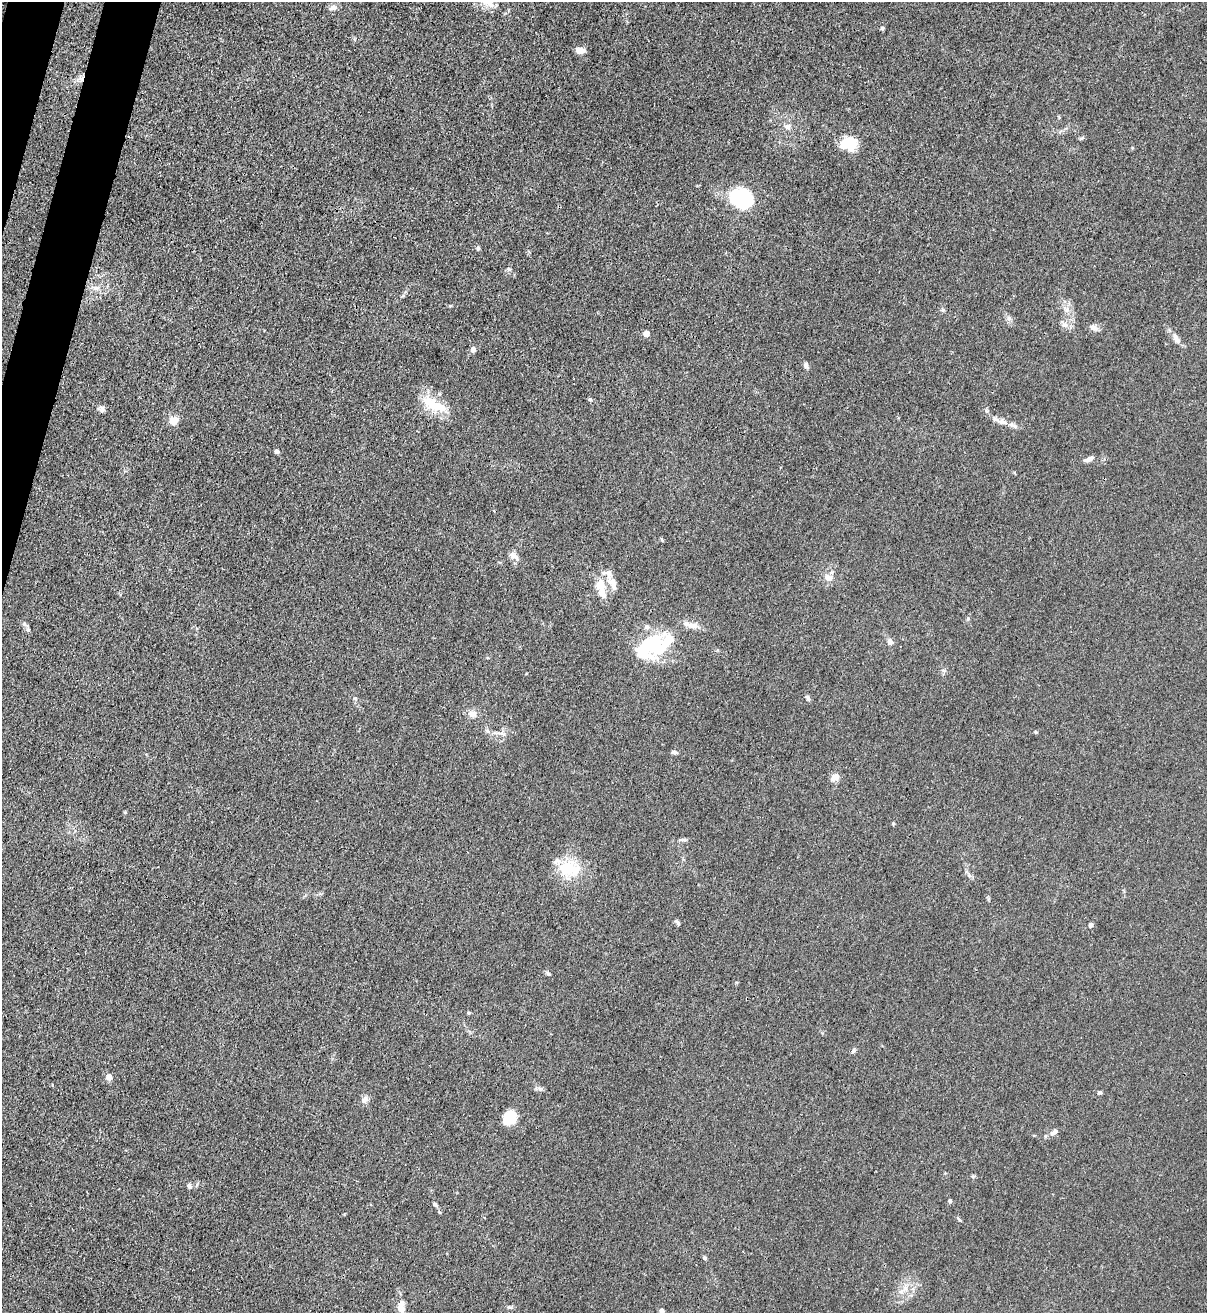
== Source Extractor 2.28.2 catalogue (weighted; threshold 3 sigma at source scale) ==
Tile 11 of 4 x 4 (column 3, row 3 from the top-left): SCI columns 2627-3831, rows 1342-2652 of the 5381 x 5304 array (HDU 1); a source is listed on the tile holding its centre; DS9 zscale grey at full resolution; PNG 1209 x 1315 px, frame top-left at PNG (2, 2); no overlay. Shown black and unused: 2% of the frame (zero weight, under 3 of 4 exposures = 7% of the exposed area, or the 3 px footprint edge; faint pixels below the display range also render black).
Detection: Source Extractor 2.28.2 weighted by HDU 2 'WHT'; one run over the whole footprint, this tile lists its part. Background 0.0241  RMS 0.0029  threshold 0.0129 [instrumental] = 3 sigma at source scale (4.5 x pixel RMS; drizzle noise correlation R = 1.50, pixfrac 1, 0.05/0.05 arcsec/px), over >= 5 px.
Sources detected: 68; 3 inside a brighter object's white glare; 1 cosmic-ray / hot-pixel residue — not listed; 6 inside a brighter listed object's ellipse — not listed separately; the other 58 listed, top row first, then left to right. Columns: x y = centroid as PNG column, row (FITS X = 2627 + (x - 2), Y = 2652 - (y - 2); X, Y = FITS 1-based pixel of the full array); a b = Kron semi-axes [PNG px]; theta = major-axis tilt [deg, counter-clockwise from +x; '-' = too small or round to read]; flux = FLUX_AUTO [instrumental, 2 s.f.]
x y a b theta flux
489 3 18 9 -23 2.9
333 8 10 7 14 1.3
882 28 5 4 - 0.5
580 50 11 6 -7 1.9
788 126 9 6 88 1.1
851 145 15 11 -85 7.2
745 201 29 20 -65 14
478 248 6 4 74 0.47
96 288 9 6 1 1.2
1066 309 9 6 -85 1.2
943 310 5 5 - 0.4
1009 318 6 6 - 0.75
1065 325 9 7 -17 1.3
1093 327 10 8 -32 1.2
646 333 5 4 - 2.6
1176 339 16 7 -56 1.7
473 350 7 6 - 1.1
806 365 8 5 -69 0.87
590 399 5 4 - 0.4
435 405 34 12 -23 8.6
102 409 8 7 - 0.83
176 419 12 11 - 1.8
1002 422 13 7 -17 1.9
277 451 5 4 - 0.85
1089 459 12 5 27 1.2
514 556 17 7 -41 1.6
828 577 12 8 -37 1.6
613 582 14 8 -8 1.9
601 588 29 11 -76 4.8
24 623 7 5 -55 0.6
693 625 14 7 -7 2
890 641 8 7 - 1.1
653 645 32 24 -61 15
808 698 8 5 -61 0.59
472 714 11 8 -10 1.8
1035 732 6 4 -89 0.28
674 752 7 5 -18 0.67
835 777 12 8 39 1.9
893 823 5 4 - 0.3
684 840 9 4 0 0.64
569 868 31 20 -10 10
678 923 7 5 -61 0.57
1091 925 6 5 - 0.76
548 973 7 4 -53 0.46
854 1050 7 5 74 0.53
109 1077 8 8 - 1.3
1099 1093 5 4 - 0.5
365 1099 10 8 48 1.2
510 1118 15 12 60 5.4
1054 1132 10 6 36 1.3
189 1186 7 5 -74 0.75
950 1201 5 4 - 0.45
435 1204 7 4 -52 0.5
959 1220 8 2 -50 0.34
705 1258 5 5 - 0.47
905 1288 8 5 89 0.96
401 1307 16 8 -90 2.9
661 1311 5 5 - 0.78
Isophote crosses this tile's border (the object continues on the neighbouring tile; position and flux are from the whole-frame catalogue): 1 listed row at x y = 489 3
Unlisted compact peaks at least as high as the median listed source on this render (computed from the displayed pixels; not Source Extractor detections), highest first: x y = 355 698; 509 269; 987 411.